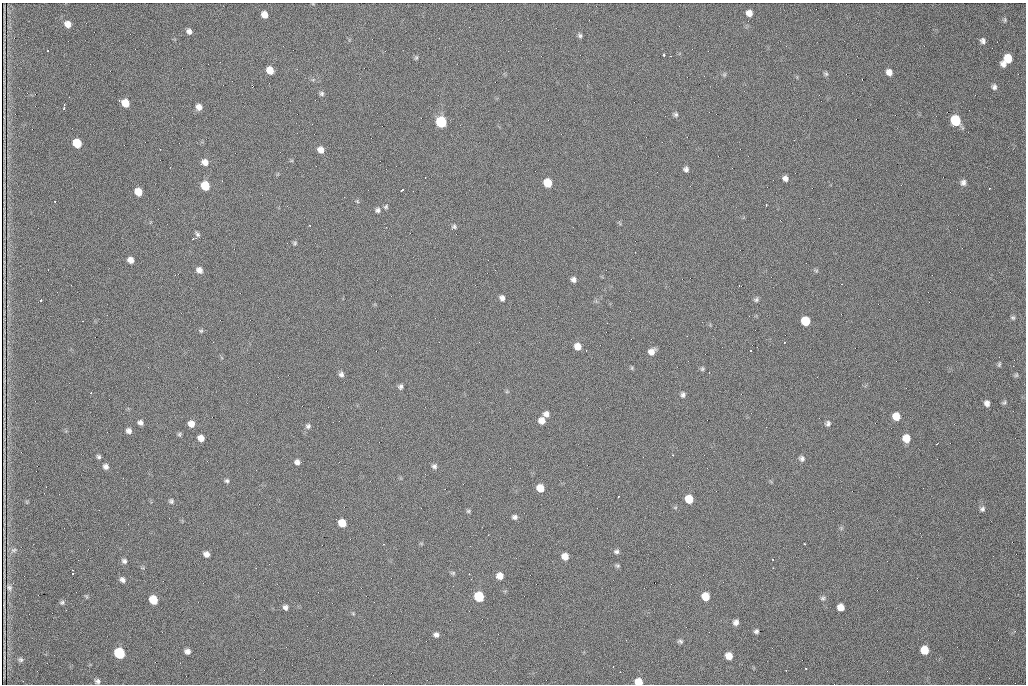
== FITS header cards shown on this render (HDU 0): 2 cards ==
NAXIS1  =                 1024 /fastest changing axis
NAXIS2  =                  682 /next to fastest changing axis

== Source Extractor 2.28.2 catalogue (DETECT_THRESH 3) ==
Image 1024 x 682 px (HDU 0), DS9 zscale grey, 1 PNG px = 1 image px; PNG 1028 x 686 px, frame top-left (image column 1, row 682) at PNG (2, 3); no overlay
Background 885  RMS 21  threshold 64.2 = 3 sigma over >= 5 px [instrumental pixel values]
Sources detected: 137; all 137 listed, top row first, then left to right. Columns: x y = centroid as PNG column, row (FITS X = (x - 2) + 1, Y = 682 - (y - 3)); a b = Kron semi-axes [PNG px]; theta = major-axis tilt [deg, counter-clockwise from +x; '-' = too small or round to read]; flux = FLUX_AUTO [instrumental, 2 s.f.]
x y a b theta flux
749 13 6 6 - 9900
264 14 6 5 - 11000
1005 20 6 4 83 2200
68 24 8 7 - 10000
189 31 6 6 - 5600
580 36 6 5 - 2900
983 41 6 5 - 4500
48 51 3 2 - 2400
664 55 3 3 - 6800
857 56 2 2 - 670
416 58 6 5 - 2200
1008 58 8 7 - 26000
1003 64 6 5 - 6000
270 70 6 6 - 19000
889 72 7 6 - 8900
826 74 6 5 - 2400
724 75 6 5 - 2200
862 79 2 2 - 880
994 87 6 5 - 4100
322 94 6 6 - 3100
69 97 2 2 - 560
821 101 2 2 - 750
125 103 7 6 - 22000
199 107 7 6 - 8400
64 108 3 3 - 3400
676 114 6 6 - 3100
955 120 8 7 - 70000
441 122 7 6 - 110000
77 143 7 6 - 35000
321 150 7 6 - 10000
205 162 8 7 - 9100
686 169 6 6 - 4400
785 178 6 5 - 5700
547 183 7 6 - 33000
963 183 8 7 - 5400
205 186 7 6 - 37000
989 188 3 2 - 1100
402 190 5 2 - 3000
138 192 7 6 - 18000
55 201 3 2 - 1200
357 201 6 4 -45 1700
766 205 3 2 - 1500
386 207 6 6 - 2600
378 210 7 7 - 4100
454 226 7 6 - 3000
197 234 8 4 -54 3300
295 243 6 5 - 2300
130 260 6 5 - 8700
199 270 7 6 - 7800
816 271 6 4 -1 2100
573 280 6 5 - 5400
502 298 6 6 - 5700
756 299 7 6 - 3100
41 301 3 3 - 5300
1013 318 6 6 - 2800
805 321 7 6 - 39000
201 331 6 5 - 2200
578 346 7 6 - 13000
652 352 8 7 - 9600
999 364 9 5 82 2600
1013 366 2 2 - 8600
702 369 6 5 - 2400
341 374 7 6 - 4600
1016 375 5 5 - 2500
400 387 6 5 - 3700
91 393 3 3 - 2400
683 395 6 5 - 3700
1004 402 7 4 37 2400
987 403 6 5 - 6300
546 414 7 6 - 6500
896 416 7 6 - 20000
541 420 7 7 - 11000
140 423 7 5 -22 4900
828 423 8 7 - 4100
191 424 7 6 - 10000
308 426 7 7 - 3900
129 431 6 6 - 5700
179 434 6 5 - 2300
201 438 6 5 - 10000
906 438 7 7 - 20000
673 455 3 3 - 1800
99 457 4 4 - 2800
802 458 8 7 - 4300
297 462 6 5 - 5500
106 466 7 6 - 5100
434 466 7 6 - 4100
227 481 5 5 - 2900
540 488 7 6 - 19000
618 497 3 2 - 1500
689 499 7 6 - 27000
171 501 7 6 - 3100
27 502 6 4 -72 1400
982 509 7 6 - 4000
99 510 2 2 - 1000
468 511 6 5 - 2200
515 517 7 6 - 4500
342 523 7 6 - 24000
421 543 6 3 -19 1500
383 544 3 3 - 1100
805 544 3 3 - 3300
14 550 10 6 9 4200
616 552 7 6 - 3400
206 554 6 5 - 7000
565 556 6 6 - 12000
772 559 3 2 - 1600
78 560 3 2 - 1300
124 561 7 6 - 4100
617 566 7 5 -15 2400
773 568 2 2 - 1100
73 573 6 2 -80 3700
453 573 7 5 -14 2300
469 574 3 2 - 1200
500 576 6 6 - 12000
123 580 7 6 - 5100
9 588 10 7 -75 5200
86 596 6 4 -44 1800
705 596 7 6 - 22000
479 597 7 6 - 62000
823 598 7 6 - 3300
153 600 7 6 - 31000
62 602 7 6 - 3000
285 607 6 5 - 4500
841 607 6 6 - 12000
353 613 5 4 - 1600
736 622 7 6 - 5800
756 631 5 4 - 3100
436 635 6 6 - 4900
680 641 7 5 -18 3100
924 650 7 6 - 26000
187 651 6 5 - 6100
119 653 7 6 - 99000
729 656 6 6 - 14000
20 660 8 6 -26 3300
806 668 3 2 - 2100
620 672 2 2 - 1300
97 681 7 6 - 3800
638 682 7 5 -9 20000
At the frame edge (FLAGS 8, measured only in part): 1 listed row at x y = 638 682

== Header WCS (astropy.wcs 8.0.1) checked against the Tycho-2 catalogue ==
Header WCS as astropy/WCSLIB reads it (CRVAL/CRPIX/CD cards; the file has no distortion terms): RA---TAN/DEC--TAN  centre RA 07:09:19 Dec +30:56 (107.33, +30.93 deg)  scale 1.43 arcsec/px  FOV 24.4' x 16.3'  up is -93 deg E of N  parity flipped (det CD > 0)
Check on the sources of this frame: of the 60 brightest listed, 5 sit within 2.1 arcsec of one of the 10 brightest Tycho-2 stars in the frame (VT <= 12.48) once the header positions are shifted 0.52 arcsec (0.27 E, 0.44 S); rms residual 0.74 arcsec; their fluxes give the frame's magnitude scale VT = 23.49 - 2.5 log10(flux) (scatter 0.13 mag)
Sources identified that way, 5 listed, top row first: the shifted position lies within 2.1 arcsec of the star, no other Tycho-2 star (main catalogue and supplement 1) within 4.2 arcsec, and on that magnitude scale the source's flux lands within +1.5 / -3 mag of the star's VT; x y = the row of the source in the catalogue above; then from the Tycho-2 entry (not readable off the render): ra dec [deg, ICRS J2000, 3 dp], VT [Tycho-2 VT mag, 2 dp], TYC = Tycho-2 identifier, HIP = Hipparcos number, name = IAU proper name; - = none
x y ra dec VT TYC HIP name
955 120 107.215 +31.104 11.64 2438-821-1 - -
441 122 107.226 +30.900 10.76 2438-883-1 - -
77 143 107.244 +30.756 12.13 2438-718-1 - -
205 186 107.261 +30.807 12.26 2438-856-1 - -
479 597 107.445 +30.924 11.38 2438-1056-1 - -